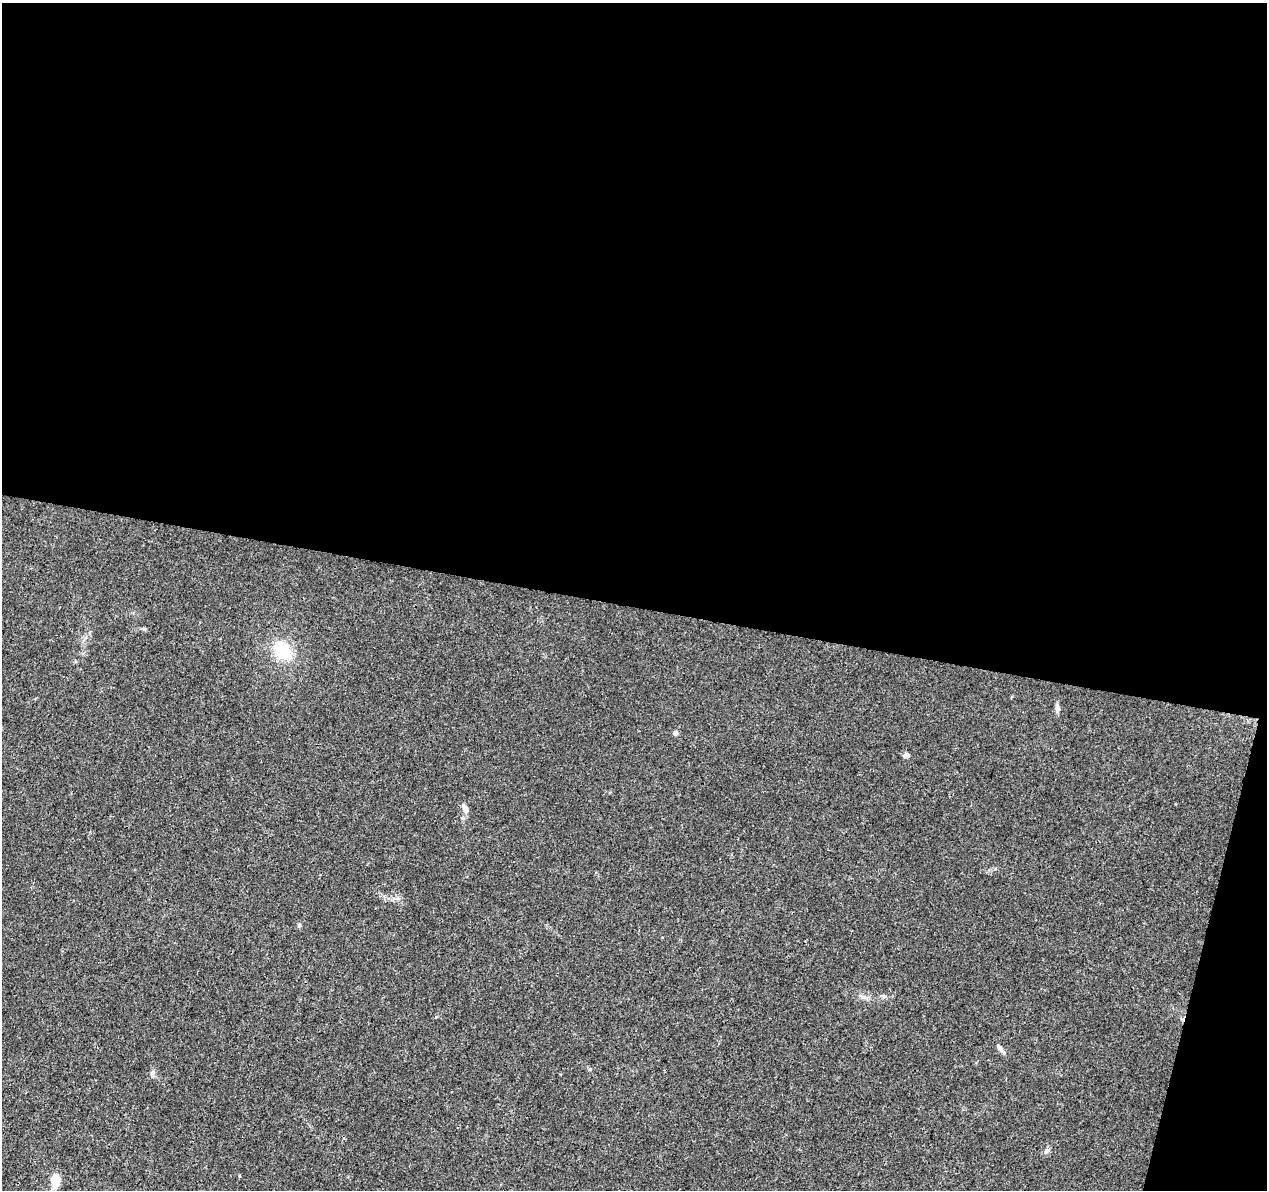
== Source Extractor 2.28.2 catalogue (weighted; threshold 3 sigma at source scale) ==
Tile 4 of 4 x 4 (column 4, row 1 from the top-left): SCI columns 3797-5061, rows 3790-4977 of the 5076 x 5262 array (HDU 1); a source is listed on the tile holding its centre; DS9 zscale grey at full resolution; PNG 1269 x 1192 px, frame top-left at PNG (2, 3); no overlay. Shown black and unused: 53% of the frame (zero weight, under 3 of 4 exposures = <1% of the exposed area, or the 3 px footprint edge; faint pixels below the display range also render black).
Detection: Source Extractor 2.28.2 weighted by HDU 2 'WHT'; one run over the whole footprint, this tile lists its part. Background 0.0195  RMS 0.0029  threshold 0.0131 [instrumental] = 3 sigma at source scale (4.5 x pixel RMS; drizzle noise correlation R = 1.50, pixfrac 1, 0.0396/0.0396 arcsec/px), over >= 5 px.
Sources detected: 11; all 11 listed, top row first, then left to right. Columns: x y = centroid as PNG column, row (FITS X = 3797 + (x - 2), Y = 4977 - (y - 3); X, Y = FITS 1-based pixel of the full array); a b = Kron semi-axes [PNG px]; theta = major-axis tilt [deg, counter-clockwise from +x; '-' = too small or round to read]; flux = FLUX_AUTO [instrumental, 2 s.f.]
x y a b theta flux
283 651 20 16 -46 12
1057 708 11 5 -87 1
676 733 6 5 - 0.75
906 755 5 4 - 1.9
464 807 11 6 -55 1.2
299 925 6 4 -46 0.42
883 996 7 5 -22 0.61
999 1047 10 5 -49 0.86
152 1073 8 6 90 0.76
1047 1151 9 6 53 0.82
55 1180 12 8 87 5.5